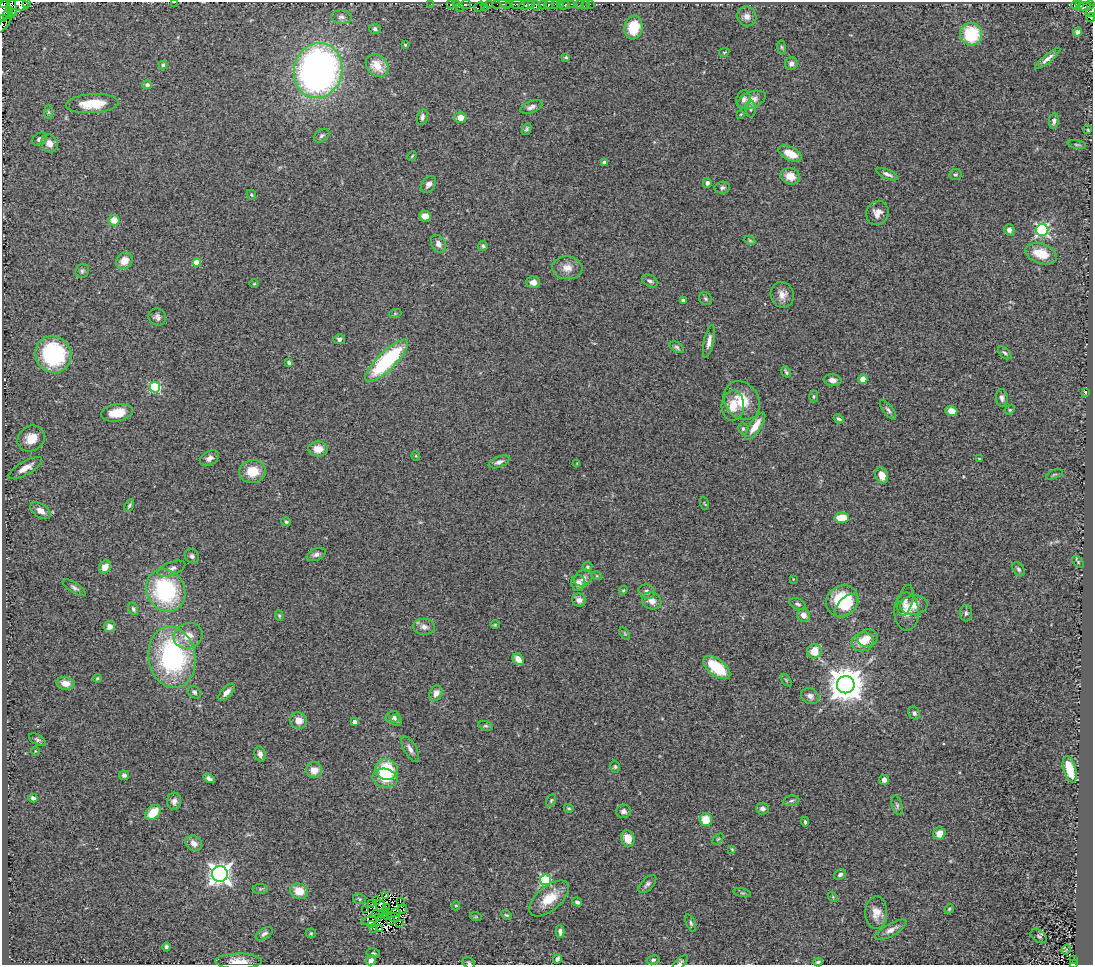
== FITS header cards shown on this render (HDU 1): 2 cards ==
NAXIS1  =                 1091
NAXIS2  =                  963

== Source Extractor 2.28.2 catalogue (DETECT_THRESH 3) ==
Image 1091 x 963 px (HDU 1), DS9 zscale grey, 1 PNG px = 1 image px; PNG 1095 x 967 px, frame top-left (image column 1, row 963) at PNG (2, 2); each listed source drawn as its Kron ellipse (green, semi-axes under 4 px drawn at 4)
Background 0.702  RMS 0.099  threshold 0.296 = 3 sigma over >= 5 px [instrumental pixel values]
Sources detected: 284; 7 with non-positive FLUX_AUTO (blend fragments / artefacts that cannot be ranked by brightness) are neither listed nor drawn; the other 277 listed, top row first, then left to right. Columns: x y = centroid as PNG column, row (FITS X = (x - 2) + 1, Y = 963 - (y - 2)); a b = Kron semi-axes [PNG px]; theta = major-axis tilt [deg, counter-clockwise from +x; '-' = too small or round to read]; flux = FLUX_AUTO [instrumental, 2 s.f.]
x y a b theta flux
174 2 2 2 - 49
26 3 3 2 - 53
4 4 5 4 - 240
431 4 2 2 - 24
457 4 3 2 - 7.8
489 4 3 2 - 5.1
496 4 2 2 - 15
505 4 6 4 -37 38
510 4 4 3 - 46
518 4 6 4 -11 220
532 4 3 2 - 320
556 4 3 2 - 45
561 4 3 2 - 8.8
571 4 3 2 - 100
580 4 3 2 - 5.8
585 4 2 2 - 8.8
590 4 2 2 - 9.1
1080 4 3 2 - 14
1090 4 4 3 - 130
19 5 10 6 -6 1200
451 5 3 3 - 140
466 5 5 3 - 380
527 5 8 3 15 700
543 5 4 3 - 360
549 5 4 3 - 260
564 5 5 2 - 64
1076 5 5 2 - 38
536 6 5 2 - 210
460 7 3 2 - 11
479 7 6 3 36 180
484 7 3 2 - 48
1084 7 7 3 8 320
12 8 9 5 -85 61
4 10 10 6 77 410
1091 11 7 4 53 110
13 13 3 2 - 100
8 14 6 3 53 190
747 16 10 9 - 41
341 17 10 7 -3 29
1091 18 4 3 - 33
2 19 4 2 - 95
3 25 11 4 47 31
633 27 12 9 81 210
375 29 6 5 - 15
1078 32 4 4 - 17
971 34 11 11 - 340
405 45 4 3 - 6.5
782 47 7 3 -81 8.6
724 52 5 4 - 7
566 57 4 3 - 7.7
1048 59 16 4 39 33
791 63 6 6 - 28
163 65 4 4 - 9.1
377 66 13 10 -47 130
318 70 28 24 76 3200
147 85 4 4 - 22
744 99 9 7 75 27
752 100 14 8 19 72
92 104 26 9 4 170
531 107 12 5 20 27
751 109 8 5 -90 15
48 112 7 4 -89 11
741 114 4 3 - 5.8
422 117 8 5 77 20
460 117 6 5 - 47
1054 121 8 5 81 19
527 129 6 4 63 11
1088 130 3 2 - 5.5
322 136 8 6 33 16
40 139 8 5 32 22
49 143 9 8 - 53
1077 145 9 3 -11 11
790 154 13 6 -26 110
412 156 5 3 - 6.1
605 162 4 3 - 33
887 174 11 4 -23 28
955 174 6 5 - 13
790 176 10 8 -14 79
707 183 5 4 - 18
428 184 9 6 52 28
722 188 8 6 8 18
251 195 5 4 - 8.6
877 213 12 11 - 56
425 216 6 5 - 53
114 220 5 5 - 93
1009 230 6 5 - 26
1042 230 6 6 - 1000
750 240 6 4 -30 7.4
438 244 9 7 -61 31
483 246 5 5 - 11
1041 254 16 10 -18 140
124 261 9 7 45 74
197 262 4 4 - 98
567 268 15 11 -4 64
82 271 7 6 - 16
650 281 9 5 -28 23
533 282 7 5 -2 34
254 284 4 3 - 5.6
782 295 13 11 -69 59
706 299 7 6 - 13
683 300 4 3 - 24
395 314 6 4 19 8.4
157 317 9 8 - 24
339 339 5 5 - 17
709 341 16 5 78 42
677 347 8 5 -33 15
1005 353 8 4 -40 14
53 354 18 18 - 660
387 361 28 9 45 740
289 363 4 3 - 23
786 372 6 3 -59 11
863 379 5 5 - 48
833 380 9 6 -9 34
155 387 5 5 - 620
1085 392 4 2 - 4.9
814 396 6 4 89 9.5
1002 398 9 5 -84 22
742 401 21 16 -54 170
733 405 15 11 88 110
888 410 11 5 -52 19
1010 410 5 4 - 8.8
951 411 6 5 - 64
117 413 16 8 10 140
839 419 5 3 - 13
755 426 16 6 56 80
743 429 6 4 -77 11
31 438 14 12 35 110
318 449 10 7 -2 77
416 456 5 3 - 5.6
209 458 10 7 31 34
979 459 3 2 - 3.8
499 462 11 5 22 28
577 463 4 2 - 4.4
25 468 19 6 30 66
252 471 13 11 6 150
1054 474 9 3 21 7.3
882 475 8 6 -69 71
704 504 6 2 -68 4.5
129 506 7 3 64 10
41 511 11 6 -33 44
842 518 7 5 -1 140
286 522 5 4 - 11
316 554 10 6 24 23
192 556 7 6 - 19
1078 562 7 4 -47 11
105 567 7 5 51 54
587 567 5 4 - 11
171 569 15 6 20 33
1018 569 8 5 -56 16
597 576 5 3 - 7.7
583 578 9 7 36 32
793 579 3 2 - 4.5
578 583 8 7 - 45
74 588 13 5 -32 21
166 590 22 19 -58 700
623 590 5 4 - 6.4
647 592 8 7 - 30
579 600 7 6 - 33
905 600 16 7 76 30
652 601 10 8 -18 50
842 601 16 15 - 330
798 604 8 5 -22 16
914 605 14 9 7 85
847 606 14 8 46 90
133 609 6 4 -70 14
906 612 19 12 -88 84
966 613 8 6 88 18
803 615 7 6 - 48
279 616 5 4 - 8.8
495 625 4 4 - 7
110 627 5 5 - 45
424 627 11 8 -6 38
625 634 7 4 -59 8.6
188 636 15 12 22 90
868 638 10 8 18 54
863 642 11 9 15 110
814 651 7 7 - 110
172 657 31 23 -81 1100
518 659 6 5 - 61
717 667 16 8 -38 280
97 678 4 3 - 8.2
786 680 7 3 -53 9.5
65 683 9 6 -9 60
846 685 9 8 - 15000
194 692 7 5 -36 19
227 692 10 5 48 37
436 693 8 6 64 45
810 696 9 7 -26 31
914 713 6 5 - 20
393 717 7 6 - 26
299 720 9 7 -39 63
396 720 6 5 - 18
355 722 4 3 - 38
486 726 7 4 -16 12
37 740 9 5 -27 15
410 749 14 6 -60 34
36 751 4 4 - 7.3
260 754 8 5 -75 30
615 767 6 5 - 12
1070 769 13 6 -74 170
314 770 8 7 - 70
386 770 11 10 - 290
124 775 5 4 - 22
209 778 6 3 -30 19
385 778 12 9 -10 140
884 780 5 4 - 32
33 798 4 4 - 17
551 800 7 4 64 11
174 801 9 7 85 32
791 801 8 5 10 15
897 805 10 5 -76 15
569 808 5 4 - 8.4
762 809 6 6 - 27
623 811 7 6 - 24
153 812 9 6 40 120
706 820 6 6 - 130
805 822 4 3 - 11
939 833 6 6 - 54
628 839 8 6 -72 93
718 839 6 4 44 8.6
194 843 9 7 -37 50
732 849 4 3 - 6.4
220 874 8 8 - 4300
840 875 6 5 - 19
546 880 5 5 - 640
647 884 11 6 46 22
260 889 8 5 0 11
299 891 9 7 -25 99
742 893 9 3 -12 9.6
386 895 4 2 - 2.5
833 897 5 4 - 7.6
549 898 24 12 40 150
359 899 6 5 - 9.3
377 901 4 2 - 4.4
400 901 2 2 - 10
577 902 5 4 - 14
372 903 2 2 - 1.4
381 906 6 4 -64 1.8
456 906 4 4 - 8.8
386 907 3 2 - 1.2
366 909 2 2 - 5
403 909 4 4 - 6.8
949 909 5 4 - 8.9
385 912 4 2 - 6.7
382 913 4 3 - 3
395 913 5 2 - 3.5
876 913 16 11 88 73
376 914 4 2 - 6.4
387 915 4 2 - 1.7
506 915 6 3 -25 8.6
378 917 4 2 - 4.5
394 917 6 2 -11 0.31
476 917 6 3 -18 7.9
390 920 2 2 - 1.1
369 921 8 4 5 17
399 923 2 2 - 300
691 923 9 4 -69 14
372 925 3 3 - 17
373 928 3 2 - 3.4
379 929 3 2 - 5
891 930 18 6 29 39
560 931 6 4 -89 26
311 933 5 5 - 8.6
264 934 9 5 32 20
1039 936 9 6 -35 15
166 947 4 3 - 15
1066 950 5 2 - 5.5
373 953 6 5 - 11
557 959 5 3 - 16
1074 959 3 2 - 12
371 960 5 4 - 32
653 960 6 4 11 11
238 961 23 7 0 85
680 962 9 4 43 14
818 962 4 3 - 10
469 963 6 5 - 12
1073 964 4 2 - 25
At the frame edge (FLAGS 8, measured only in part): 13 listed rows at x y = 174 2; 26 3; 4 4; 19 5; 4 10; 1091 11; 1091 18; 2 19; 3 25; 238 961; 680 962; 469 963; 1073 964
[7 non-positive-flux detections neither listed nor drawn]